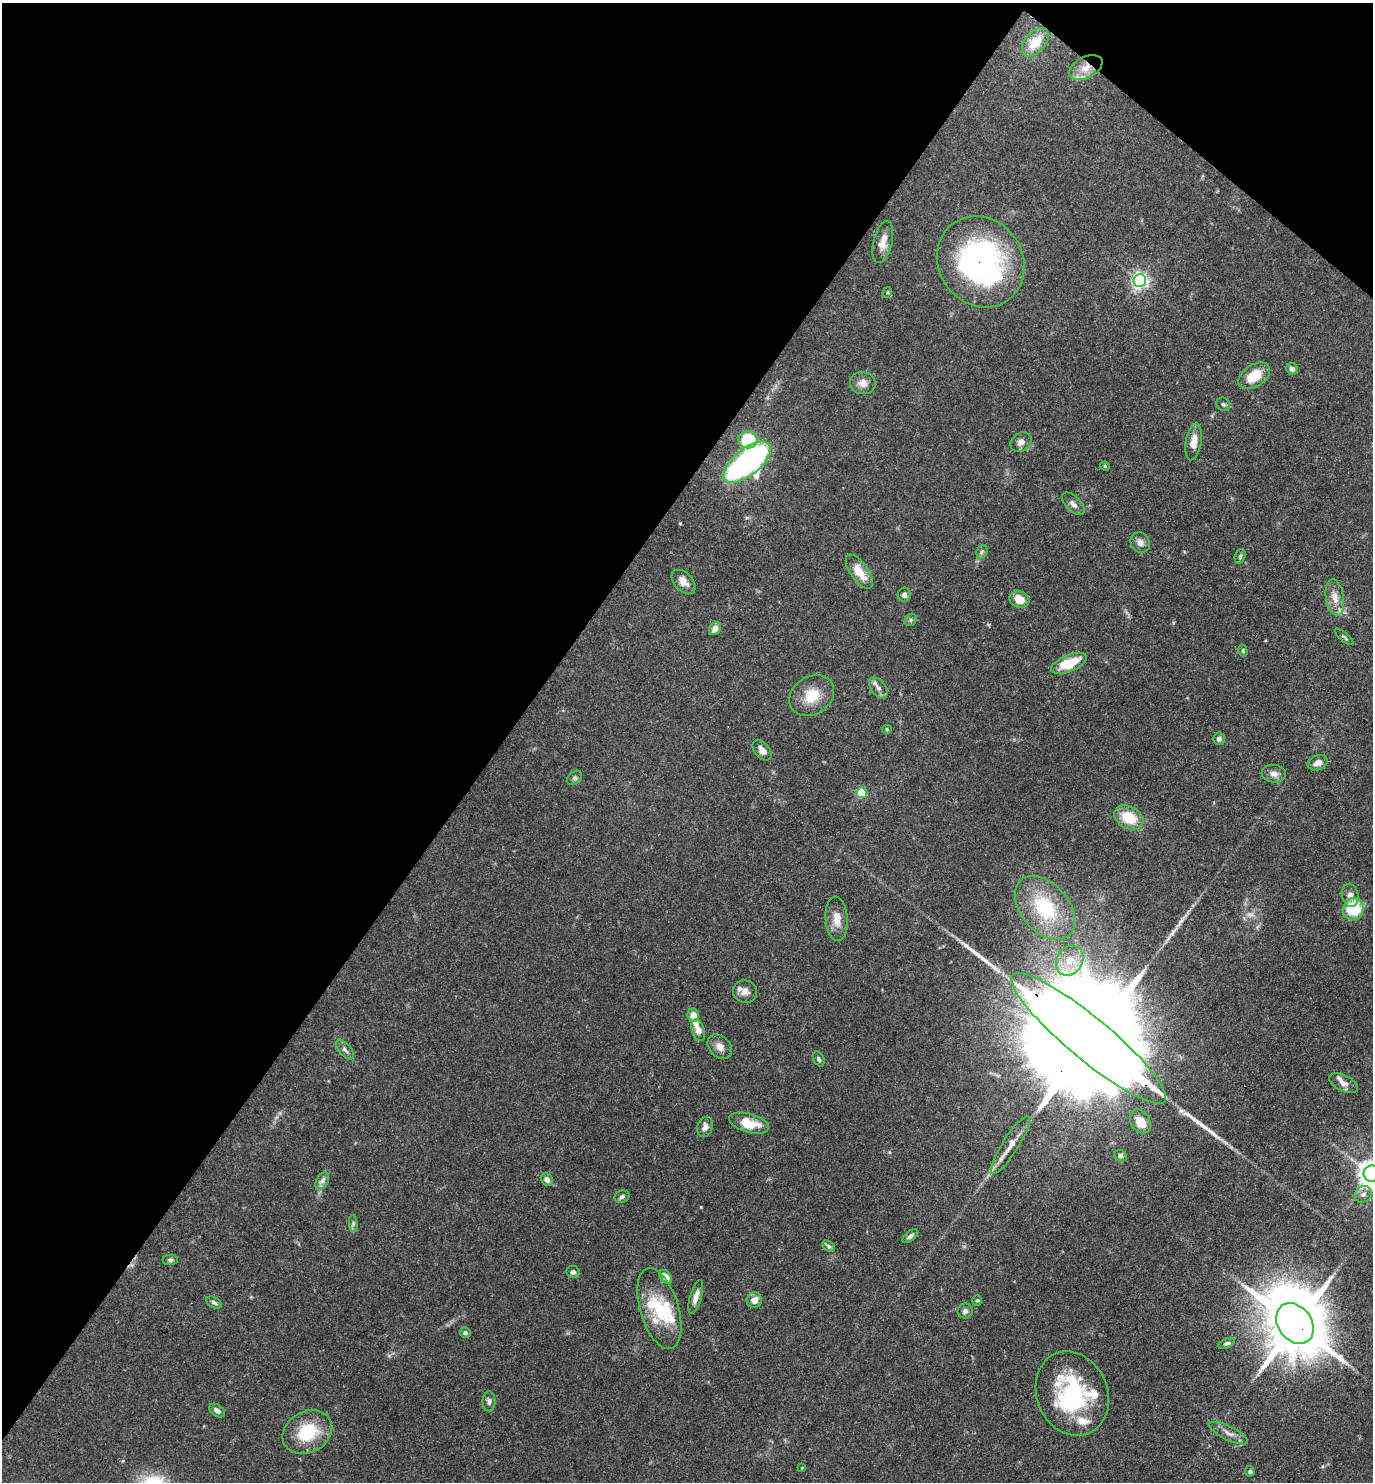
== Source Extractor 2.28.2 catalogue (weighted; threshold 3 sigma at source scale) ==
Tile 2 of 4 x 4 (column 2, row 1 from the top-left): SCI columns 1524-2894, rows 4443-5922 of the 5929 x 5923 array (HDU 1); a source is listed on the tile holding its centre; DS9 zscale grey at full resolution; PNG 1375 x 1484 px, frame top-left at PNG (2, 3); each listed source drawn as its Kron ellipse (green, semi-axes under 4 px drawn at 4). Shown black and unused: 39% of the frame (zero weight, under 3 of 4 exposures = <1% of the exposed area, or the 3 px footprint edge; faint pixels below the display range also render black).
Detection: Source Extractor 2.28.2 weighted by HDU 2 'WHT'; one run over the whole footprint, this tile lists its part. Background 0.119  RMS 0.0043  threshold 0.0195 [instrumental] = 3 sigma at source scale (4.5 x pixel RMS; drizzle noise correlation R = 1.50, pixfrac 1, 0.05/0.05 arcsec/px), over >= 5 px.
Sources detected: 98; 1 too faint to see at this stretch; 2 inside a brighter object's white glare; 1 long thin detection or spike segment (spike, bleed or trail) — neither listed nor drawn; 10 inside a brighter listed object's ellipse — not listed separately; the other 84 listed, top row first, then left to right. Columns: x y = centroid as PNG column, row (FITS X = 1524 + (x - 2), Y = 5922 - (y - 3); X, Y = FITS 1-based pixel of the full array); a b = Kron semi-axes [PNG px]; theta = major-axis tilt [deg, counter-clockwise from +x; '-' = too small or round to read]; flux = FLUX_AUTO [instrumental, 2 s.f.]
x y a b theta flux
1035 42 16 10 49 11
1086 68 18 10 27 6.7
883 242 21 9 76 4.6
981 262 47 42 -56 110
1140 280 6 6 - 150
887 292 5 4 - 0.56
1292 369 6 5 - 1.6
1254 376 17 11 33 11
863 383 13 11 -11 3.3
1223 404 7 6 - 1
748 440 9 8 - 25
1021 442 11 9 35 2.5
1194 442 18 8 81 4.9
747 462 28 13 39 120
1105 466 5 4 - 0.45
1073 504 14 7 -44 2.3
1140 542 10 9 - 2.4
982 552 7 5 68 0.83
1240 556 7 5 71 0.8
859 572 20 8 -55 8.3
683 582 14 9 -46 3.4
904 595 7 6 - 1.7
1335 597 18 9 -80 4.7
1019 599 10 8 -19 6.3
911 620 6 5 - 0.88
715 629 7 5 51 2.7
1344 637 11 3 -40 0.78
1243 651 6 4 -76 0.63
1069 663 19 8 22 13
878 688 12 7 -54 2.4
812 696 24 19 34 11
887 729 5 4 - 0.63
1219 739 6 6 - 1.5
762 750 12 7 -50 2.7
1318 763 10 7 20 2.8
1274 774 12 8 -5 2.6
575 778 8 6 40 1.1
862 793 5 5 - 25
1129 818 15 11 -29 13
1350 895 12 8 -80 2.5
1045 908 37 24 -49 30
1353 909 11 10 - 21
837 919 22 11 -85 5.5
1070 961 16 12 59 7.9
745 991 12 11 - 2.7
693 1015 7 5 -82 4.6
698 1030 11 6 -71 3.5
1089 1038 99 21 -40 33000
720 1047 14 10 -43 3.5
345 1050 12 6 -50 1.7
819 1059 8 5 -62 1.1
1344 1083 15 8 -27 3
1140 1121 13 9 -59 6.9
749 1123 20 9 -16 10
705 1127 10 7 70 2.3
1010 1145 33 8 58 5.5
1121 1156 6 5 - 0.94
1372 1174 8 8 - 550
547 1180 7 5 -54 2.2
322 1181 9 6 60 1.7
1363 1194 9 8 - 2.1
622 1197 7 6 - 1.2
353 1224 9 3 -85 0.78
910 1236 9 5 35 1.3
829 1246 7 5 -40 1
170 1260 8 5 1 0.98
573 1272 6 6 - 1.2
666 1277 8 5 -52 3.9
696 1297 17 6 74 2.9
754 1300 8 7 - 3.4
977 1300 5 4 - 0.65
214 1302 8 5 -28 1.1
659 1309 42 19 -73 20
965 1311 7 7 - 1.5
1295 1323 22 16 -54 3800
465 1333 5 5 - 1.2
1227 1343 8 5 25 1
1072 1394 43 35 -67 46
489 1401 10 6 89 1.6
217 1411 8 5 -36 1.9
307 1432 26 20 30 19
1229 1433 21 7 -26 3.1
802 1468 3 3 - 0.31
1250 1471 5 5 - 0.99
Overlapping masked pixels (flux is a lower limit): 4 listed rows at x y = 1086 68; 981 262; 1089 1038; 1295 1323
Isophote crosses this tile's border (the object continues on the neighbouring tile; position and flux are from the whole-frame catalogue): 1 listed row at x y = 1372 1174